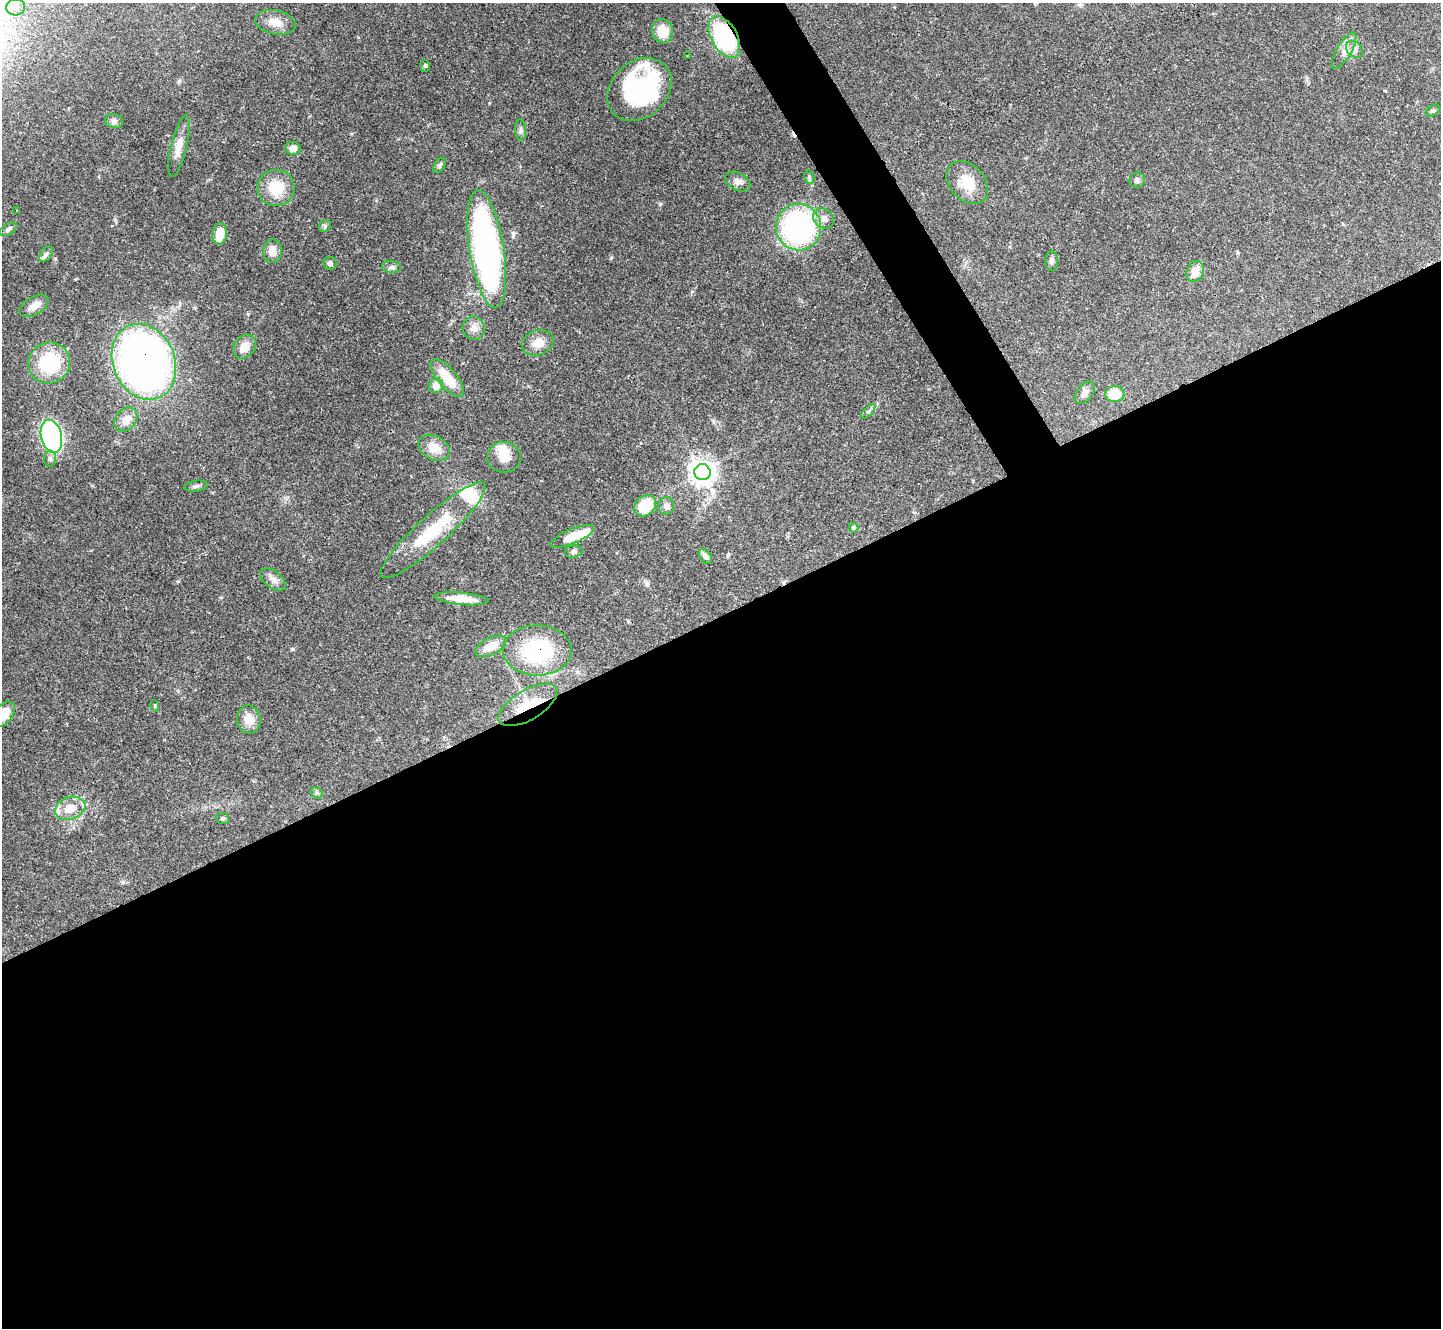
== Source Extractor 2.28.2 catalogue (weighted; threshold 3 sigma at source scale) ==
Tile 15 of 4 x 4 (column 3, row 4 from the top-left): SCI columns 2883-4321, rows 293-1618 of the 5761 x 5752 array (HDU 1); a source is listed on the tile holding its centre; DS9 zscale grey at full resolution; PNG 1443 x 1330 px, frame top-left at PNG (2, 3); each listed source drawn as its Kron ellipse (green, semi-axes under 4 px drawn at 4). Shown black and unused: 56% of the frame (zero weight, under 3 of 4 exposures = <1% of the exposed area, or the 3 px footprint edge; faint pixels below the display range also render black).
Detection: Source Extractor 2.28.2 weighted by HDU 2 'WHT'; one run over the whole footprint, this tile lists its part. Background 0.0707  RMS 0.0033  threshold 0.015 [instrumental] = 3 sigma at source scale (4.5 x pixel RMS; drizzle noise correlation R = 1.50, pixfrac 1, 0.05/0.05 arcsec/px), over >= 5 px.
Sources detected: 76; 4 inside a brighter object's white glare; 1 cosmic-ray / hot-pixel residue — neither listed nor drawn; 2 inside a brighter listed object's ellipse — not listed separately; the other 69 listed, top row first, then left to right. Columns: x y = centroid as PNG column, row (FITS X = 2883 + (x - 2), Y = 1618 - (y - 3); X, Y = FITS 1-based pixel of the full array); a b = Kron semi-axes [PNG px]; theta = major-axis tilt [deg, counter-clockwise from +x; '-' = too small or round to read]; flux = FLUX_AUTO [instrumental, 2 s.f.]
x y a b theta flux
16 7 9 8 - 2.3
275 22 20 12 -11 4.2
663 31 12 10 -77 6.6
724 37 22 13 -60 37
1354 50 9 7 -45 1.4
1344 51 20 7 60 2.8
687 56 3 3 - 0.34
425 66 6 5 - 0.53
639 89 35 28 43 47
1433 110 7 5 36 0.67
114 121 9 7 -11 1.1
521 130 11 5 -86 0.99
179 146 31 8 77 4.2
293 148 7 6 - 2.3
439 165 8 5 57 0.98
809 177 7 5 -77 0.63
1137 180 8 7 - 1
738 181 13 8 -28 2
967 183 24 17 -48 8.9
276 188 18 18 - 9.1
17 211 3 3 - 0.33
823 218 11 9 -40 2.1
325 226 6 5 - 0.61
799 227 23 22 - 63
8 229 10 5 35 0.92
220 234 11 7 83 6.4
487 249 60 17 -81 120
272 251 11 9 89 2.9
46 254 8 5 53 0.8
1052 261 10 6 89 1.1
330 263 7 6 - 0.8
392 267 9 6 -7 0.98
1195 271 11 8 65 4
34 306 16 9 31 2.9
474 328 12 11 - 2.5
538 343 16 12 22 3.9
245 347 13 10 51 4
144 362 39 31 -67 200
49 363 21 20 - 20
447 378 23 9 -50 9.1
436 386 7 7 - 3.3
1085 393 13 8 51 1.8
1115 394 9 8 - 7.8
868 411 9 3 45 0.66
126 420 13 10 51 3.6
51 436 17 10 -76 68
434 448 17 12 -29 5.3
504 457 17 15 2 5.1
50 459 8 6 -89 1
702 472 8 8 - 300
196 486 11 5 8 0.88
645 506 12 9 43 10
666 506 9 8 - 1.6
853 528 5 5 - 0.45
433 530 69 15 42 20
572 536 23 7 23 7.9
574 552 8 6 12 0.98
705 556 8 5 -54 1.3
273 580 15 8 -37 2
461 599 27 6 -5 5.8
491 646 17 8 26 5.6
537 650 34 25 0 31
528 705 33 15 31 11
155 706 6 3 -73 0.35
4 714 14 9 52 6
249 719 14 11 -81 4.7
317 793 6 5 - 0.64
70 808 16 11 19 6.1
223 818 6 5 - 0.65
Overlapping masked pixels (flux is a lower limit): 5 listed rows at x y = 724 37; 144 362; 572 536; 537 650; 528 705
Isophote crosses this tile's border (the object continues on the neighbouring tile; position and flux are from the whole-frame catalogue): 1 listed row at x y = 4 714
Unlisted compact peaks at least as high as the median listed source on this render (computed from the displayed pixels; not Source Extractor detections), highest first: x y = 660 204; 292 649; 611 258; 178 581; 179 81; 647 584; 489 103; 123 882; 248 314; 713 421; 728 554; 76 279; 195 308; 628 621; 351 134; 692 292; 1385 91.